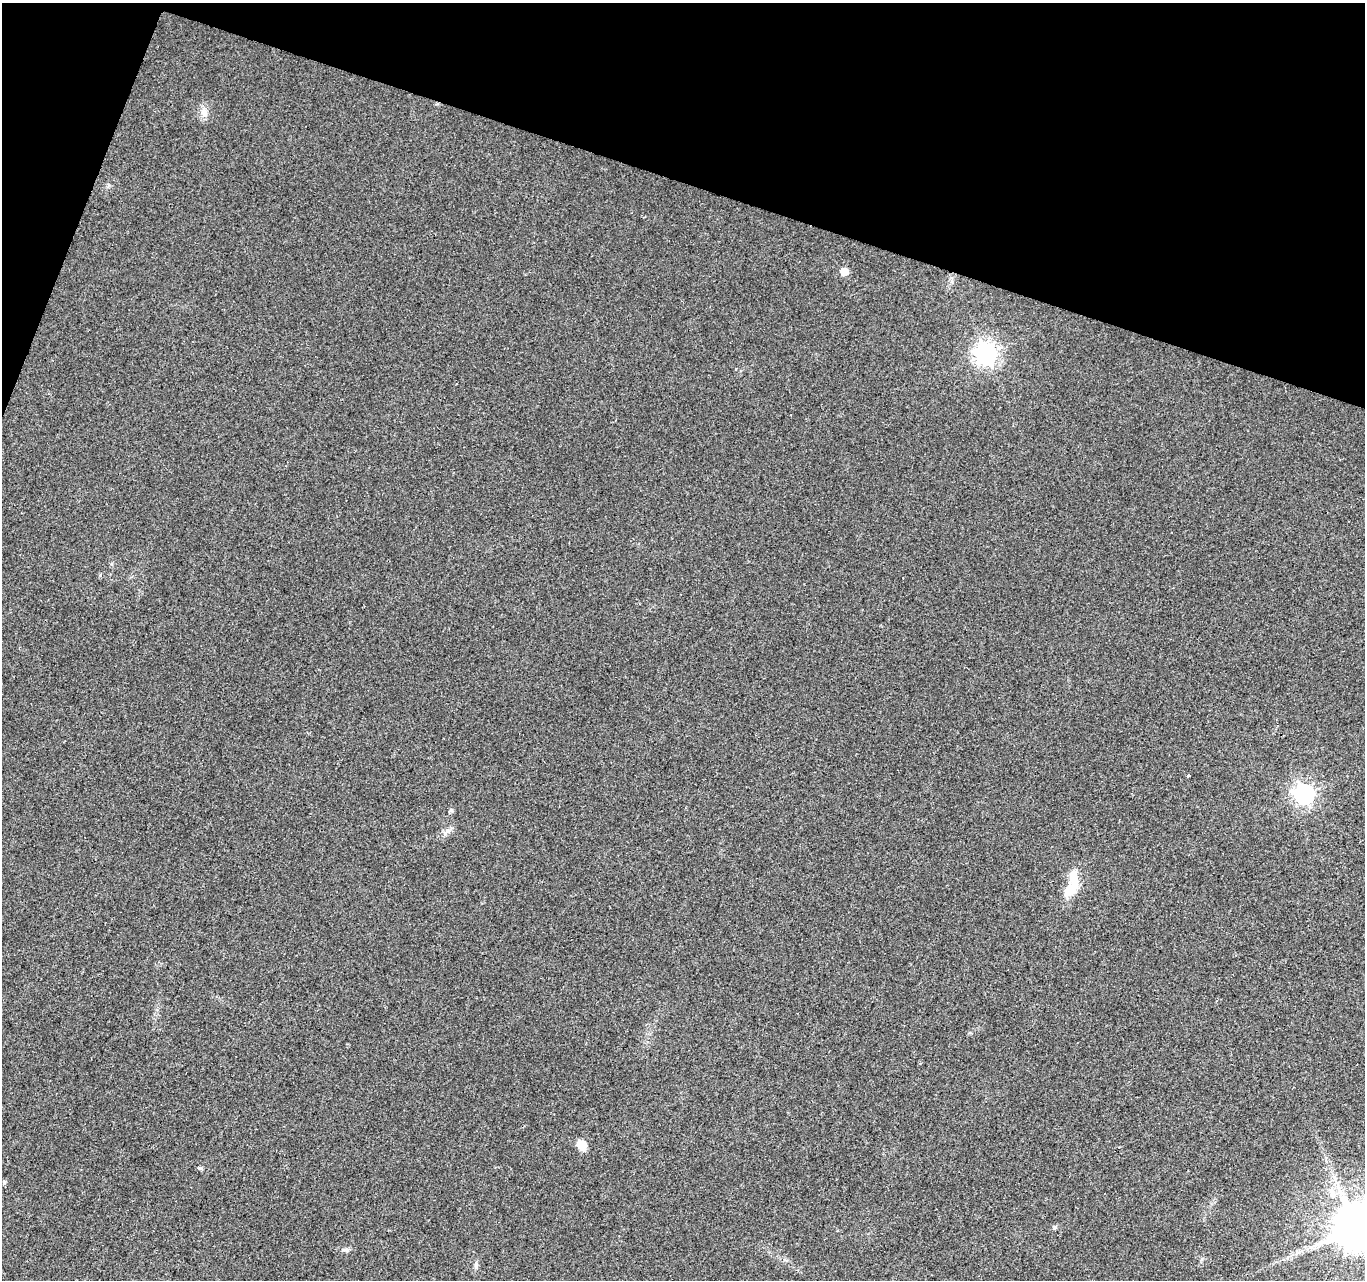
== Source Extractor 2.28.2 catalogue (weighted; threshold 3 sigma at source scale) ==
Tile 2 of 4 x 4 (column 2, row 1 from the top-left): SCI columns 1371-2733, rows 4113-5390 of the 5458 x 5603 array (HDU 1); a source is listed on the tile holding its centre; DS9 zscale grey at full resolution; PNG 1367 x 1282 px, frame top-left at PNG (2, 3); no overlay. Shown black and unused: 16% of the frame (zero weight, under 2 of 3 exposures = <1% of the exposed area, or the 3 px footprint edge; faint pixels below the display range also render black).
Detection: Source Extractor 2.28.2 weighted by HDU 2 'WHT'; one run over the whole footprint, this tile lists its part. Background 0.032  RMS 0.0057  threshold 0.0256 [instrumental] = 3 sigma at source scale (4.5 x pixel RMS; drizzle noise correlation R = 1.50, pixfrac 1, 0.0396/0.0396 arcsec/px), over >= 5 px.
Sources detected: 15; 1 inside a brighter object's white glare — not listed; the other 14 listed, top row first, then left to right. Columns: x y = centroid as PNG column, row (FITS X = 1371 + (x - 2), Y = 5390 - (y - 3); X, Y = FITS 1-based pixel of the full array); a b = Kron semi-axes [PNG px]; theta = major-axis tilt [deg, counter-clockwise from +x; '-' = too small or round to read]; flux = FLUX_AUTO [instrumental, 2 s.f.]
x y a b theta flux
204 112 15 7 -75 3.6
844 271 6 6 - 9.7
986 354 9 8 - 350
100 575 4 4 - 0.64
1188 776 4 3 - 0.65
1304 794 8 8 - 250
451 810 6 5 - 1.1
1069 891 27 12 39 11
581 1145 13 10 -57 6
1332 1193 18 7 -70 5.1
1055 1227 6 4 45 0.89
1356 1228 12 12 - 2800
346 1250 8 5 -30 1.4
476 1265 11 5 85 1.8
Isophote crosses this tile's border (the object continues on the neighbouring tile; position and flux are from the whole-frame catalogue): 1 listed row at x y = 1356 1228
Unlisted compact peaks at least as high as the median listed source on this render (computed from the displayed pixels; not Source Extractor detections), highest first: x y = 200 1168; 445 833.